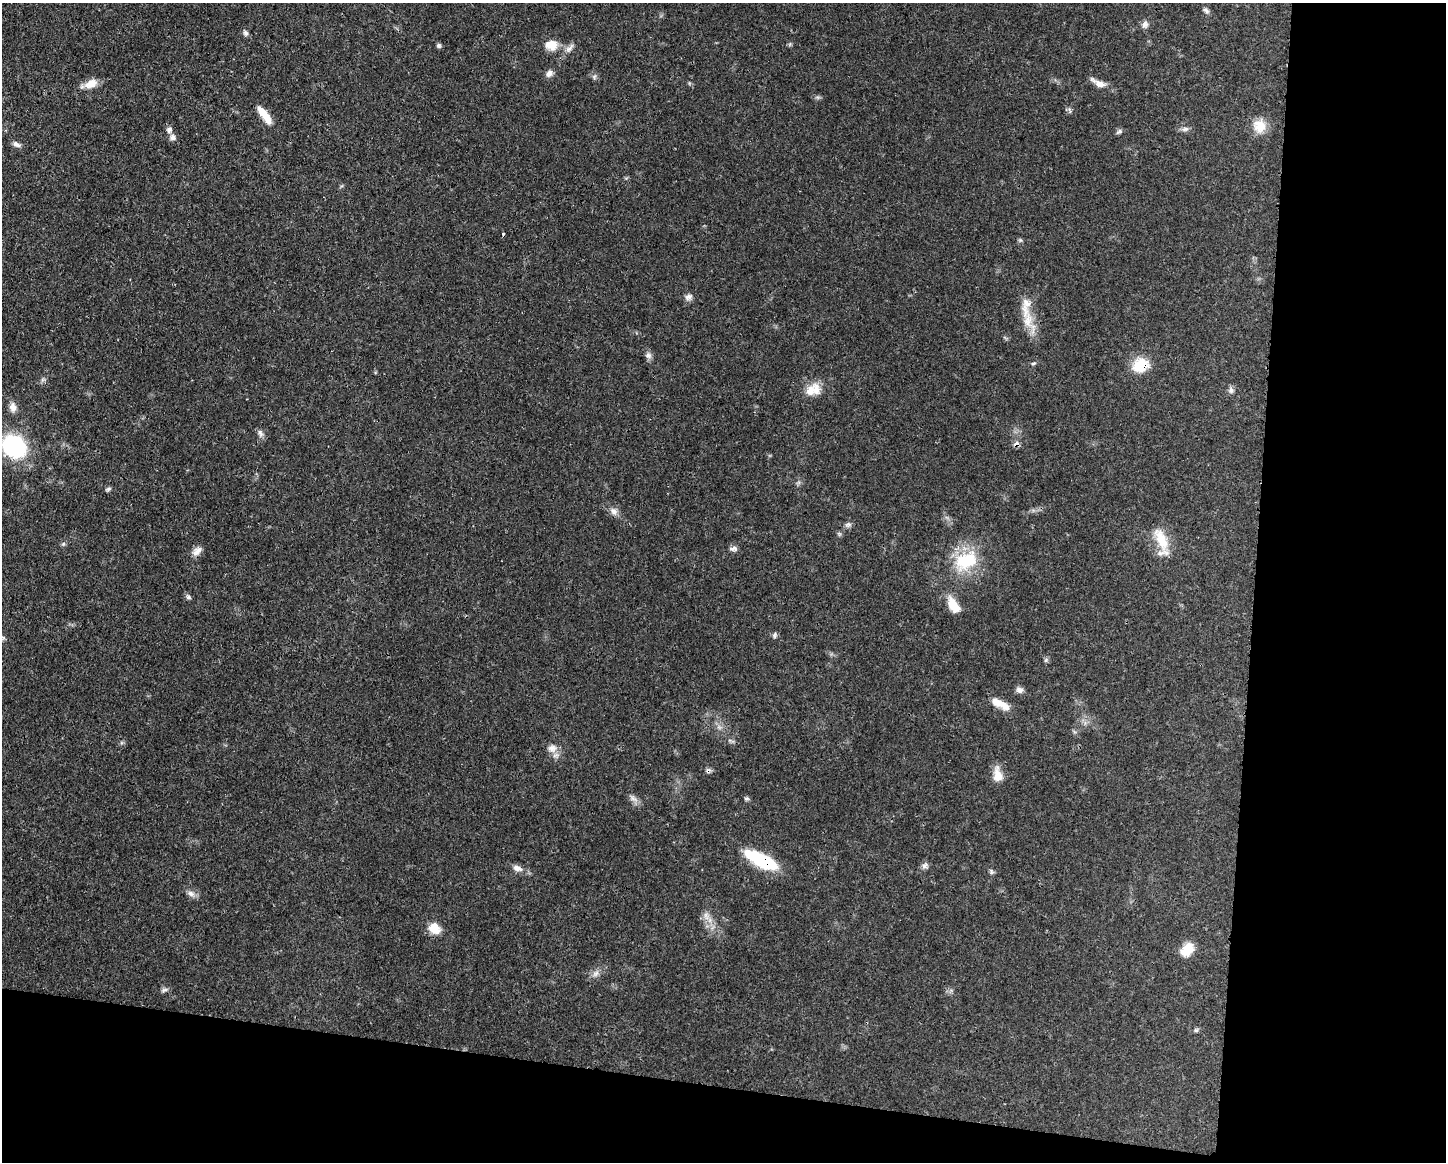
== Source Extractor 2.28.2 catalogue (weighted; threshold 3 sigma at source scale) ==
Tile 12 of 3 x 4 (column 3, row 4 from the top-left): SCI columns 3007-4450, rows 1-1160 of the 4678 x 4645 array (HDU 1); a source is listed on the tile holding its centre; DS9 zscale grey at full resolution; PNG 1448 x 1164 px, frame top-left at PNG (2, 3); no overlay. Shown black and unused: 20% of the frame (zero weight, under 3 of 4 exposures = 1% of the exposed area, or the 3 px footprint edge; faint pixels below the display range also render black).
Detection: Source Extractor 2.28.2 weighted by HDU 2 'WHT'; one run over the whole footprint, this tile lists its part. Background 0.0581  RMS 0.0033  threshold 0.015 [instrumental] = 3 sigma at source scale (4.5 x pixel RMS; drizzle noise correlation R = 1.50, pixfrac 1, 0.05/0.05 arcsec/px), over >= 5 px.
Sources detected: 62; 1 cosmic-ray / hot-pixel residue — not listed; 2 inside a brighter listed object's ellipse — not listed separately; the other 59 listed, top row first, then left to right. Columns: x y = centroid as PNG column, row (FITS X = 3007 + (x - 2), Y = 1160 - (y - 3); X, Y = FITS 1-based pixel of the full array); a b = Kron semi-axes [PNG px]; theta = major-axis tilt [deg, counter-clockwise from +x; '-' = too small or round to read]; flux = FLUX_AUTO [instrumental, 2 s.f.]
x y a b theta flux
1206 10 10 5 -48 0.91
1145 24 9 6 60 1.4
245 33 8 6 -72 0.93
439 45 6 6 - 0.68
551 45 13 11 10 5
569 48 15 6 42 1.8
549 73 10 7 48 1.7
594 77 6 6 - 0.75
1098 83 24 8 -28 3
91 84 17 11 26 4
265 115 22 7 -54 5.9
1259 126 18 17 - 5.6
1185 129 10 6 14 1.1
169 130 9 7 69 1.3
1119 132 9 5 30 0.77
173 137 9 7 -14 1.4
17 144 12 6 -26 1.4
1020 240 6 5 - 0.54
688 297 10 8 24 1.5
1028 320 38 14 -68 7.4
648 355 9 8 - 1.3
1033 364 6 4 16 0.5
1140 365 16 13 25 11
813 390 22 15 25 5.8
1231 390 10 6 -79 1
13 407 12 9 -85 2.4
260 433 10 6 -59 1.2
1016 444 8 6 31 1.3
14 446 27 23 -39 33
108 489 7 4 28 0.66
614 511 12 8 -39 1.9
848 524 10 6 12 0.97
1161 539 35 14 -66 8.5
63 544 6 4 45 0.56
733 549 11 6 1 1.2
197 551 15 9 40 2.2
966 561 34 23 26 18
188 597 8 6 -44 0.8
953 605 20 10 -58 5.9
775 634 6 5 - 0.77
3 638 7 4 -1 0.67
1019 690 9 7 -11 1.4
998 702 18 11 -25 3.6
552 748 14 11 9 2.8
708 771 7 5 60 0.8
998 775 19 11 -81 4.1
633 798 14 7 -38 1.6
746 798 7 5 0 0.6
761 860 34 12 -26 23
924 866 9 7 53 1.2
517 868 14 8 -20 2.1
991 871 8 6 -61 0.69
191 893 12 8 -20 1.7
706 916 11 7 -78 2
434 928 14 11 -39 5
1187 949 17 11 52 5.6
596 974 10 7 45 1.7
164 990 11 5 18 0.96
1196 1030 6 6 - 0.57
Overlapping masked pixels (flux is a lower limit): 4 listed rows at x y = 1140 365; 1016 444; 708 771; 761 860
Isophote crosses this tile's border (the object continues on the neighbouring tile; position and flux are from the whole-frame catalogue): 1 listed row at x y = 14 446